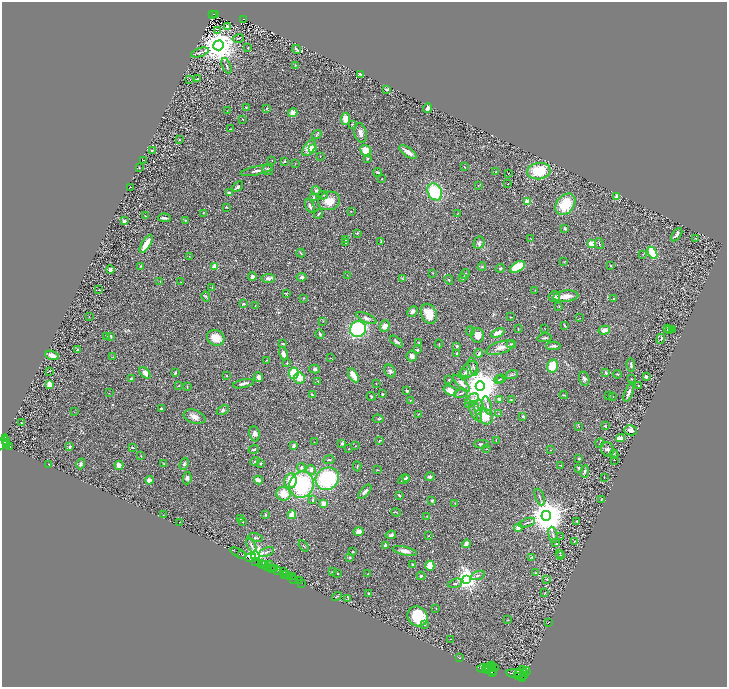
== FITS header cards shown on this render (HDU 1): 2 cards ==
NAXIS1  =                 1450
NAXIS2  =                 1369

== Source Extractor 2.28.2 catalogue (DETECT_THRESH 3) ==
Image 1450 x 1369 px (HDU 1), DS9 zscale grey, zoomed out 1/2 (1 PNG px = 2 x 2 image px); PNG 729 x 689 px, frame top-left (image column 2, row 1369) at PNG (2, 2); each listed source drawn as its Kron ellipse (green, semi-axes under 4 px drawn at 4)
Background 0.43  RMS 0.029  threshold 0.0859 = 3 sigma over >= 5 px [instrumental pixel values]
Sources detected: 415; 38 cannot appear on this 1/2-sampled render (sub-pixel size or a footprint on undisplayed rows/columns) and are neither listed nor drawn; the other 377 listed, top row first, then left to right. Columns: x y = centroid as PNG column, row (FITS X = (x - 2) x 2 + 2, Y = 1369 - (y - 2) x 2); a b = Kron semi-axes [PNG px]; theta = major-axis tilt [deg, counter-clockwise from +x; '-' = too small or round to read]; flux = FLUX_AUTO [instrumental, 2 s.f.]
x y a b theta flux
213 14 3 2 - 48
216 15 2 1 - 1.5
243 19 3 2 - 45
227 26 2 2 - 33
218 31 3 2 - 74
238 38 6 2 17 4.3
219 45 5 5 - 15000
248 48 3 2 - 2.9
297 49 4 2 - 7
200 52 9 3 19 10
295 65 3 2 - 2.4
226 66 8 2 -67 6.9
361 74 4 2 - 8.1
198 79 3 2 - 4.5
190 80 2 1 - 1.4
387 89 3 2 - 7.5
246 107 3 2 - 4.4
267 108 4 2 - 6
428 108 5 3 - 16
227 111 2 2 - 2.5
293 113 5 4 - 37
243 119 2 2 - 4.1
345 119 6 4 84 55
352 124 3 2 - 2.4
231 129 3 2 - 3.4
361 133 10 6 -77 23
317 134 5 3 - 7.6
180 140 3 1 - 1.5
309 148 9 5 54 57
312 149 2 2 - 140
152 150 2 2 - 11
366 151 6 5 - 84
408 152 10 4 -36 34
320 156 2 1 - 1.5
367 159 3 3 - 6.9
143 160 3 2 - 2.1
272 160 2 2 - 2.2
284 162 4 2 - 4.4
295 163 2 1 - 1.6
139 167 2 1 - 3.3
464 167 2 1 - 2.2
268 169 5 5 - 13
256 171 16 3 12 19
539 171 12 8 9 200
496 172 2 2 - 2
378 173 4 2 - 6.3
508 173 2 1 - 2.5
382 179 2 2 - 2.6
508 184 2 1 - 1.4
478 185 3 2 - 2.5
131 187 2 1 - 1.1
238 187 6 3 43 12
316 190 4 4 - 11
435 192 9 7 -59 290
229 193 2 2 - 6.8
323 195 5 2 - 5.1
617 197 2 2 - 66
314 198 3 3 - 15
329 201 11 9 13 72
527 202 2 2 - 150
565 204 12 8 52 190
310 206 7 3 -70 15
226 207 3 2 - 4.5
351 211 2 2 - 2.7
203 213 2 2 - 2.1
319 214 5 2 - 7.2
458 214 3 2 - 2.3
145 216 3 1 - 2.1
164 218 6 2 -5 14
186 220 3 3 - 3.7
124 221 2 2 - 51
565 228 2 2 - 28
357 233 3 3 - 7.2
677 235 7 3 52 11
695 238 3 2 - 3.1
346 239 3 2 - 3
531 239 2 2 - 2
381 241 3 2 - 2.2
346 243 3 3 - 3.2
479 243 6 5 - 14
146 244 10 3 59 83
591 244 3 2 - 230
599 244 5 2 - 4.9
301 253 4 2 - 4.6
652 253 6 4 -61 270
643 254 3 2 - 2.6
189 256 2 2 - 1.7
564 262 3 2 - 2.4
141 266 3 2 - 4.8
215 266 2 2 - 130
611 266 4 3 - 5.1
482 267 4 4 - 7.1
518 267 8 5 31 140
500 268 4 3 - 7.4
110 270 4 4 - 15
433 273 3 2 - 2.2
465 274 5 2 - 3.8
347 275 2 1 - 1.5
252 277 4 4 - 19
302 277 5 3 - 11
268 278 7 4 2 15
463 278 3 2 - 3.2
402 279 4 2 - 4.3
449 280 4 3 - 4.5
160 281 2 2 - 2
181 282 2 2 - 2.7
212 287 3 2 - 3.8
99 290 2 2 - 2.9
535 290 2 2 - 2.3
286 293 3 3 - 3.2
206 296 5 3 - 5
566 296 12 5 6 45
554 297 5 5 - 18
303 298 2 2 - 2.5
613 299 2 2 - 7.8
243 304 3 2 - 7.1
255 306 2 2 - 2.4
559 306 3 3 - 3.5
412 311 6 4 48 20
429 314 10 7 -66 94
89 316 3 2 - 2.2
510 317 2 1 - 4
366 318 11 4 -24 20
580 318 2 1 - 1.5
323 321 3 2 - 2.6
564 325 3 2 - 4.9
385 326 6 5 - 33
668 328 4 2 - 2.7
358 329 8 7 - 500
518 329 4 2 - 2.4
545 329 2 1 - 1.4
669 329 3 2 - 2.5
604 330 6 3 14 38
672 330 3 2 - 2.1
470 331 5 2 - 4.7
498 333 7 3 25 28
320 334 5 3 - 7.7
477 335 7 6 - 45
106 336 2 2 - 2.7
111 336 4 2 - 5.7
216 338 9 7 -26 87
545 338 7 3 9 9.5
661 339 5 4 - 8.2
396 341 8 3 -38 12
419 342 3 2 - 2.7
283 344 2 2 - 13
439 344 4 2 - 4.5
511 344 4 3 - 6.3
456 346 3 2 - 7.1
553 346 7 3 1 13
500 348 14 6 18 39
78 350 3 2 - 9.2
417 350 3 2 - 9.4
456 353 3 2 - 4.1
479 353 4 3 - 12
283 354 7 3 -73 28
52 355 7 3 -19 40
412 356 5 5 - 22
113 357 3 2 - 3.5
330 358 2 2 - 2.2
266 360 3 1 - 2
287 363 4 3 - 4.7
631 365 6 3 -81 8.3
553 366 6 5 - 110
473 367 9 3 -72 9.6
315 369 5 4 - 15
469 370 10 6 43 28
49 371 3 2 - 2.4
390 371 7 5 -57 14
145 373 7 4 -46 27
175 373 4 2 - 5.5
294 373 6 5 - 160
464 373 4 2 - 4.4
606 373 3 2 - 13
617 374 4 3 - 5.9
353 375 8 3 -60 57
512 375 6 4 19 9.4
226 376 3 2 - 2.3
646 376 4 3 - 12
259 377 5 4 - 24
131 378 3 2 - 6.2
300 378 5 5 - 54
449 379 3 2 - 2.7
501 379 4 2 - 4.7
584 379 7 5 -75 15
631 379 3 2 - 3.1
499 380 4 2 - 5.6
318 381 4 2 - 3.1
376 383 2 1 - 2
461 383 11 4 -45 31
50 384 4 3 - 53
243 384 11 3 12 19
178 386 3 2 - 3.7
480 386 4 4 - 17000
639 386 2 2 - 4
187 387 3 2 - 3.4
407 391 3 2 - 6.1
450 391 7 4 -22 52
629 392 10 3 68 18
109 393 2 2 - 2.2
461 393 7 2 17 7.1
382 394 3 2 - 3.9
312 395 3 2 - 6.6
564 395 4 2 - 5.8
609 395 2 1 - 1.5
371 396 5 3 - 5.3
612 396 3 2 - 6.9
472 399 7 4 26 18
499 399 3 2 - 19
511 400 3 2 - 2.7
410 401 3 3 - 3.2
469 403 4 3 - 4.9
487 405 9 3 -74 17
479 407 8 4 -88 17
161 408 4 3 - 6.2
223 410 6 4 24 9.5
475 411 11 5 -65 24
74 412 2 2 - 1.7
418 414 4 1 - 2.5
499 414 4 2 - 3.2
484 416 9 7 -41 89
523 416 4 3 - 6.3
195 417 11 6 -20 34
378 419 5 3 - 6.5
21 423 2 2 - 3.4
579 426 3 2 - 1.8
605 426 2 2 - 6.1
631 430 6 5 - 23
255 434 8 5 -82 23
620 438 4 3 - 49
380 440 3 2 - 4.7
6 441 4 3 - 350
496 441 3 2 - 3
314 442 2 1 - 1.3
2 443 9 2 61 350
7 443 2 1 - 91
342 443 3 2 - 11
600 443 5 2 - 4.8
481 444 7 2 0 11
7 445 2 2 - 190
9 446 3 2 - 220
294 446 4 3 - 16
355 446 2 2 - 2.5
69 447 2 2 - 11
133 448 4 2 - 4.8
254 449 5 2 - 6.8
348 449 2 1 - 1.9
487 449 3 2 - 2
607 449 7 6 - 21
551 450 2 2 - 1.9
614 454 4 3 - 5.8
141 456 3 2 - 1.9
579 458 3 3 - 6.8
329 460 5 3 - 6.9
615 460 2 2 - 2.4
255 461 5 3 - 5.2
261 463 4 3 - 4
49 464 2 2 - 3.9
81 464 5 4 - 11
164 464 2 2 - 2.8
184 464 6 3 71 11
119 465 4 4 - 34
561 465 3 2 - 2.8
357 466 5 2 - 3.8
301 468 4 3 - 12
579 469 4 2 - 8
311 470 5 4 - 17
378 470 3 2 - 3
585 471 6 3 79 9
430 477 5 3 - 13
604 477 2 1 - 1.5
187 478 6 4 81 13
327 479 12 10 32 560
404 479 6 4 33 16
406 479 3 2 - 6
149 480 4 3 - 29
258 480 4 3 - 33
291 481 7 6 - 97
302 485 13 12 - 530
365 492 9 3 48 21
283 494 7 7 - 74
399 495 3 2 - 7.7
540 497 9 2 -70 8.2
313 500 4 3 - 7.5
432 500 3 2 - 4.9
601 500 2 2 - 2.1
323 503 3 3 - 32
455 503 3 2 - 2.8
396 512 5 2 - 4.4
163 515 3 2 - 2.1
265 515 3 3 - 6.6
292 515 4 4 - 62
427 516 3 2 - 3.3
546 516 5 5 - 16000
240 519 2 1 - 1.5
577 521 2 2 - 10
179 522 2 1 - 19
242 522 2 2 - 2
527 523 9 2 19 8.7
518 528 4 4 - 39
358 532 5 4 - 21
391 535 5 3 - 14
553 535 8 3 -78 9.4
429 536 2 2 - 2.6
561 537 2 2 - 2
255 538 7 3 -15 7.5
574 541 2 1 - 3.3
556 543 3 2 - 2.8
466 544 4 3 - 22
251 545 8 3 -67 11
385 545 4 3 - 14
304 546 6 2 -54 4.8
353 551 3 2 - 2.8
405 551 12 4 -13 27
266 552 8 3 22 13
238 553 8 2 -30 170
560 553 3 2 - 3.2
242 555 3 2 - 750
561 555 3 1 - 2.5
255 556 4 4 - 6000
250 557 6 4 13 470
350 557 3 3 - 4.6
532 557 4 2 - 4.6
256 561 3 1 - 1400
262 564 3 2 - 660
264 564 2 1 - 310
266 564 3 2 - 72
269 564 2 2 - 490
413 564 3 2 - 4.5
430 566 5 4 - 64
268 567 3 2 - 350
271 568 3 2 - 510
275 569 4 3 - 840
278 571 3 3 - 390
284 572 3 1 - 23
332 572 2 2 - 1.8
338 573 2 2 - 5.3
535 573 3 3 - 4.1
284 574 2 1 - 510
368 574 3 1 - 1.9
287 575 2 1 - 460
478 575 7 3 20 11
292 576 2 1 - 21
421 576 4 4 - 7.3
289 577 3 2 - 610
293 579 3 1 - 47
466 579 4 4 - 4400
547 579 4 2 - 2.5
299 581 3 2 - 39
301 583 2 1 - 13
455 583 7 2 18 5.8
369 593 3 2 - 7.1
545 593 3 2 - 2.6
337 597 5 2 - 4.7
348 598 3 1 - 2.3
436 608 3 2 - 1.8
418 616 10 9 - 220
508 620 3 2 - 2.2
548 622 2 1 - 2.2
425 624 2 2 - 11
451 639 2 2 - 1.6
460 658 3 2 - 2.1
490 667 6 2 48 3100
492 667 3 2 - 1300
483 668 6 3 13 4500
495 668 3 2 - 1000
485 669 3 2 - 3200
493 670 4 3 - 2000
487 671 3 2 - 2400
520 671 7 2 35 2000
526 671 4 3 - 1300
523 672 3 2 - 1600
492 673 3 2 - 1500
515 674 8 4 -9 8300
518 676 2 2 - 1200
523 676 4 3 - 2200
522 678 3 2 - 1600
At the frame edge (FLAGS 8, measured only in part): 1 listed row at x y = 2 443
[38 sub-pixel or undisplayed-footprint detections neither listed nor drawn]